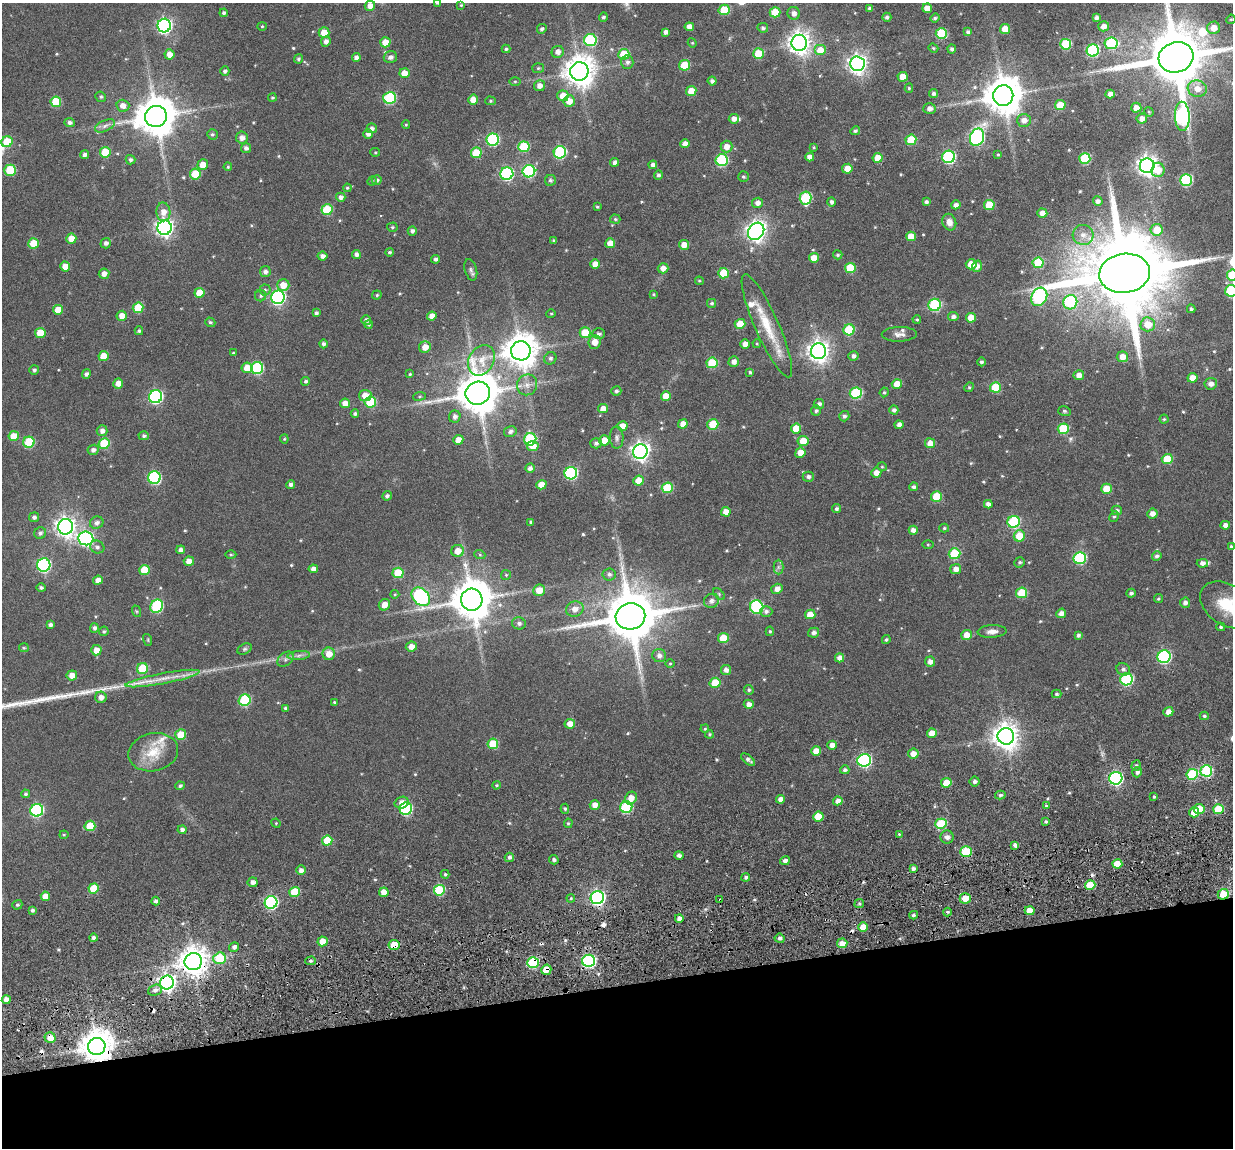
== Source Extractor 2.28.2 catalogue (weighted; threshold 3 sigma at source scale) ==
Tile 14 of 4 x 4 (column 2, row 4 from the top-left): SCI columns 1366-2596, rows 225-1370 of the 5280 x 5236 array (HDU 1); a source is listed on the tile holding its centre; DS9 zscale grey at full resolution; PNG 1235 x 1150 px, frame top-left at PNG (2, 3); each listed source drawn as its Kron ellipse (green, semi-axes under 4 px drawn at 4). Shown black and unused: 14% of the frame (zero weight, under 3 of 6 exposures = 11% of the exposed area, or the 3 px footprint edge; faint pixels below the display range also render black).
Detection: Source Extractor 2.28.2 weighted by HDU 2 'WHT'; one run over the whole footprint, this tile lists its part. Background 0.0889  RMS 0.0097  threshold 0.0396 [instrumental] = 3 sigma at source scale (4.09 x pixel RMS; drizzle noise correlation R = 1.36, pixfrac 0.8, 0.05/0.05 arcsec/px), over >= 5 px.
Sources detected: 552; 2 too faint to see at this stretch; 5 cosmic-ray / hot-pixel residue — neither listed nor drawn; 8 inside a brighter listed object's ellipse — not listed separately; of the other 537, all 500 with FLUX_AUTO >= 0.887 (the completeness limit of this list) listed and drawn (37 fainter detections not listed), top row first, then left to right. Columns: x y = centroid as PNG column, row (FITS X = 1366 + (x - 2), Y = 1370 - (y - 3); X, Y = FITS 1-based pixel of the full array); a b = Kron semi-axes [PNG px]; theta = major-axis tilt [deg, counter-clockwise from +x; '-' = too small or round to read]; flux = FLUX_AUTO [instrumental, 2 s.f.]
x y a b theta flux
437 3 4 3 - 1.8
461 5 4 4 - 1
370 6 5 5 - 5.6
870 8 4 3 - 2.1
927 8 5 4 - 8.9
724 10 5 5 - 23
775 12 5 5 - 20
224 13 4 4 - 1.9
794 13 6 6 - 4.8
603 17 5 4 - 2.1
887 17 4 4 - 2
935 18 5 4 - 1.9
1096 18 4 3 - 2.5
1231 19 5 4 - 0.94
164 26 7 6 - 210
262 26 4 4 - 0.89
1104 26 5 5 - 5.4
689 27 4 4 - 6.2
763 28 5 5 - 2
1214 28 6 6 - 9.8
542 29 5 4 - 2.2
1005 29 5 5 - 14
666 32 4 4 - 3.7
968 32 4 4 - 2.6
324 33 5 5 - 14
941 33 5 5 - 46
590 40 6 6 - 66
326 41 5 5 - 3.6
385 42 5 5 - 13
692 43 5 4 - 0.91
799 43 8 8 - 660
1111 43 6 6 - 64
1066 44 5 5 - 44
933 48 5 4 - 1
506 49 4 4 - 1.4
952 49 4 4 - 2.2
820 50 6 5 - 15
1093 50 6 6 - 81
558 52 6 6 - 4.7
169 54 5 5 - 7.4
624 54 5 5 - 26
758 54 5 5 - 22
390 57 7 6 - 3.5
1176 57 18 15 16 7400
356 58 4 4 - 3.5
298 59 5 4 - 1.8
627 62 7 6 - 2.8
857 64 7 7 - 440
685 65 5 5 - 26
538 68 6 5 - 1.3
225 71 4 4 - 2.2
579 71 9 9 - 1300
404 73 5 5 - 10
902 77 5 5 - 9.9
515 81 6 4 0 0.98
712 81 4 4 - 2.7
539 86 5 5 - 5.3
909 88 4 4 - 1.3
1197 89 9 8 - 9
691 91 5 5 - 15
933 94 5 4 - 2.5
1110 94 4 4 - 5.1
563 96 6 5 - 12
1003 96 10 10 - 2300
101 97 5 5 - 1.5
272 98 4 4 - 1.2
390 98 6 6 - 65
473 100 5 5 - 9.2
490 101 5 4 - 1.1
569 101 6 5 - 8.4
56 102 5 5 - 31
1060 105 5 5 - 16
123 106 6 6 - 6
1136 108 5 5 - 6.2
929 109 6 5 - 4
1149 112 5 4 - 0.89
156 116 11 10 - 2600
1182 116 14 7 -88 160
1142 118 5 5 - 5.3
734 119 5 5 - 4.3
1024 120 7 6 - 5.8
70 122 5 4 - 2.6
406 125 4 4 - 0.92
105 126 10 5 25 3.2
372 128 5 5 - 3
855 131 5 4 - 1.8
212 134 5 5 - 1.6
368 134 5 4 - 3.2
977 137 9 7 68 170
242 138 6 6 - 4.1
493 140 6 6 - 77
911 140 5 5 - 31
7 142 6 5 - 26
685 144 5 4 - 5.2
524 147 5 5 - 41
726 147 6 6 - 6.1
814 147 4 3 - 1
246 148 5 5 - 2.6
105 152 5 5 - 27
375 152 5 4 - 0.94
560 152 6 6 - 85
476 153 5 5 - 26
998 154 3 3 - 0.89
84 155 4 4 - 3.1
810 157 4 4 - 5.5
949 157 6 6 - 100
878 158 5 5 - 13
1085 158 5 5 - 47
130 160 5 5 - 2.1
722 160 6 6 - 71
615 162 4 4 - 3.5
203 165 5 5 - 9.5
653 165 4 4 - 3.7
1147 166 7 7 - 520
228 167 4 4 - 1.3
847 169 5 5 - 11
10 170 5 5 - 34
1158 170 7 6 - 11
529 171 6 6 - 89
195 174 5 5 - 20
507 174 6 6 - 110
658 175 4 4 - 2.1
743 176 5 5 - 1.4
377 180 5 5 - 2.4
550 180 5 5 - 2.2
1186 180 6 6 - 78
372 181 5 4 - 1
347 188 4 3 - 1
341 197 5 4 - 3.6
805 198 6 6 - 54
1098 201 5 4 - 3.5
831 202 4 4 - 2.5
926 202 4 4 - 2.3
758 203 5 5 - 4.5
956 205 5 4 - 3.8
989 205 5 5 - 23
597 207 4 3 - 1.1
327 210 5 5 - 35
163 212 9 7 -87 6.8
1042 213 5 4 - 6.7
615 219 5 4 - 1.3
949 222 8 7 - 5.4
392 227 5 4 - 1.2
165 228 7 7 - 350
1157 230 6 6 - 16
412 231 5 4 - 2.7
756 231 9 7 51 490
1083 235 10 10 - 6.9
911 236 5 5 - 10
71 238 5 5 - 10
554 240 3 3 - 1.3
33 243 5 5 - 17
106 243 5 5 - 3
610 243 5 5 - 11
684 245 5 5 - 8.5
389 252 4 4 - 1.5
356 254 4 4 - 3.3
838 255 4 4 - 1.6
322 256 5 4 - 3.6
814 258 5 4 - 11
436 259 4 4 - 2.4
1038 263 5 5 - 31
595 264 5 4 - 8.1
971 264 5 5 - 13
65 266 5 5 - 9.6
977 266 5 5 - 4.5
663 268 5 5 - 6
850 268 5 5 - 27
471 270 11 6 -74 2.5
265 272 5 5 - 3.2
723 273 5 5 - 25
1125 273 25 19 8 17000
104 274 5 5 - 4.9
1232 275 6 5 - 43
699 281 4 4 - 0.96
283 285 6 6 - 11
265 290 5 5 - 1.7
1231 291 6 6 - 65
200 293 5 5 - 18
654 294 4 3 - 0.97
377 295 4 4 - 1.2
261 296 5 5 - 1.8
278 297 7 6 - 170
1039 297 10 7 61 110
1070 302 7 7 - 70
712 303 4 4 - 1.8
935 305 6 6 - 70
138 308 5 5 - 27
1191 309 4 3 - 1.6
58 310 5 5 - 12
316 313 4 4 - 2.1
551 314 5 4 - 0.96
122 316 5 5 - 8.3
432 316 4 4 - 6.4
953 317 5 4 - 3.3
971 318 5 5 - 12
917 319 4 3 - 1.1
366 320 5 4 - 2.8
210 322 5 4 - 1.4
740 324 5 5 - 14
1148 324 7 7 - 15
369 325 4 4 - 1.2
767 326 56 12 -66 31
849 330 5 5 - 39
139 331 4 4 - 1.7
40 333 5 5 - 16
585 333 5 5 - 19
599 334 6 5 - 2.6
899 334 17 7 1 4.8
595 342 7 6 - 9.5
324 344 4 4 - 2.3
745 344 5 4 - 5.7
757 344 4 4 - 0.97
425 347 6 5 - 8.4
521 351 10 9 - 1600
818 351 8 7 - 590
233 353 3 3 - 1
103 356 5 5 - 13
853 356 5 4 - 2.9
1122 357 5 5 - 7.4
550 358 6 6 - 2.1
481 360 16 12 59 14
734 362 5 5 - 4.3
981 362 4 4 - 1.9
712 363 5 5 - 33
247 368 5 5 - 13
257 368 6 6 - 74
34 370 5 5 - 2
750 372 3 3 - 1.5
86 374 5 4 - 2.5
410 374 4 4 - 0.94
1079 375 5 5 - 6.1
1192 378 5 4 - 9.2
306 381 4 4 - 1.7
118 383 5 5 - 6.4
897 384 5 5 - 11
1211 384 6 6 - 4.8
527 385 10 10 - 6
969 387 5 4 - 1.1
995 387 5 5 - 30
616 391 5 4 - 1.8
884 392 5 4 - 1.1
478 393 12 11 - 3000
856 393 6 5 - 60
365 395 6 5 - 9.8
420 396 6 4 7 1.1
666 396 5 4 - 11
155 397 6 6 - 130
370 402 6 5 - 41
345 403 5 4 - 6.7
819 404 5 5 - 3
603 408 5 4 - 7.3
894 410 4 4 - 2.8
816 411 5 5 - 1.9
1064 411 6 5 - 1.5
355 414 4 4 - 1.9
455 416 6 5 - 3.2
844 416 5 5 - 2.3
1164 419 4 4 - 1.1
683 424 5 4 - 8.6
713 424 5 5 - 24
899 425 4 4 - 3.6
622 426 5 5 - 8.5
796 428 5 5 - 16
1063 429 5 5 - 37
102 431 5 5 - 3.7
510 431 6 5 - 3.1
14 436 5 5 - 14
144 436 5 4 - 1.9
617 438 11 7 -90 3
284 439 4 4 - 0.97
530 439 6 6 - 65
458 440 5 5 - 7.1
604 440 5 5 - 12
803 441 5 5 - 14
29 442 5 5 - 40
596 443 6 5 - 2.5
930 443 5 5 - 7.8
104 444 5 5 - 32
533 446 6 5 - 8.7
93 450 5 5 - 3.1
640 452 7 7 - 380
800 453 5 5 - 8.8
1167 459 5 5 - 24
882 467 5 4 - 0.96
530 468 5 4 - 3.4
571 473 6 6 - 99
876 473 5 5 - 6
808 477 5 5 - 2.6
154 478 6 6 - 100
639 481 5 5 - 12
291 485 4 4 - 2.8
541 485 5 4 - 9.9
914 487 4 4 - 2.6
667 488 5 5 - 37
1107 489 5 5 - 19
387 496 4 4 - 2.4
936 496 5 5 - 23
988 504 4 4 - 3.7
837 509 4 4 - 2.1
1117 510 5 4 - 2.2
726 512 5 4 - 8.5
1152 514 5 5 - 4.7
34 517 5 5 - 2.4
1114 517 5 4 - 1.3
531 522 4 4 - 1.5
1014 522 6 6 - 68
97 523 7 6 - 3.5
1225 525 5 4 - 4.2
65 527 7 7 - 470
944 528 5 4 - 1.2
913 530 4 4 - 4.6
40 533 6 5 - 2.2
1019 536 6 5 - 18
86 538 7 7 - 190
928 544 5 4 - 0.89
97 547 7 6 - 2.6
1231 547 4 4 - 1.6
181 550 4 4 - 3.8
458 551 6 6 - 9.6
231 554 5 3 - 1
955 554 6 5 - 46
480 555 6 3 -20 1.1
1157 556 5 4 - 2.4
1080 558 6 6 - 80
189 561 5 4 - 6.7
1020 562 5 5 - 1.7
1202 563 6 4 4 3.5
44 565 7 6 - 130
778 567 7 5 90 2
313 569 5 4 - 4
956 569 5 5 - 5.6
144 570 5 5 - 20
398 573 5 5 - 27
609 574 6 6 - 2.4
506 575 5 5 - 1.2
98 580 5 4 - 5.3
41 588 4 4 - 2
777 589 6 5 - 4.6
539 590 6 5 - 12
1022 593 5 5 - 35
1131 593 4 4 - 2.2
395 594 4 4 - 0.91
719 594 7 4 -47 1.4
421 597 10 7 -45 160
1158 599 4 4 - 1.2
472 600 11 10 - 2700
711 601 8 6 35 3.6
1185 603 5 5 - 3.2
384 605 6 5 - 7.8
1227 605 29 20 -35 32
157 606 7 6 - 74
757 607 7 6 - 93
575 609 9 7 21 6.1
136 611 6 4 -71 1
766 611 6 5 - 2.5
1061 613 5 4 - 4.9
810 614 5 4 - 11
630 616 15 13 12 5200
519 623 7 6 - 2.7
50 625 4 4 - 2.8
1221 627 4 3 - 1.6
94 628 5 4 - 2.4
104 631 5 4 - 1.3
770 631 5 4 - 1.3
992 631 14 6 3 5.1
814 633 5 5 - 2.9
967 635 5 5 - 8.8
1078 635 4 4 - 2.2
723 638 5 5 - 21
148 640 6 4 -73 0.97
886 640 4 3 - 1.3
411 647 5 5 - 6.8
24 648 5 4 - 0.94
245 649 8 5 27 1.5
96 650 5 5 - 8.7
329 654 6 6 - 8.9
299 655 11 4 6 3.3
659 656 7 6 - 3.7
1164 657 6 6 - 110
839 658 5 4 - 5.3
285 659 9 6 42 2.6
930 662 5 5 - 4.6
670 663 5 3 - 0.89
142 669 6 5 - 33
1123 669 7 6 - 2.5
726 670 5 5 - 4.2
72 675 5 5 - 7.6
163 678 38 5 11 14
1127 679 6 6 - 91
715 683 5 5 - 22
749 690 5 4 - 1.4
1056 694 5 4 - 1.3
101 697 5 5 - 4.8
245 700 6 5 - 61
334 702 4 3 - 0.92
749 704 5 4 - 4.7
285 708 4 3 - 1.7
1168 712 5 4 - 5.4
1204 716 4 4 - 1.5
570 724 5 5 - 7.5
705 729 4 3 - 1.1
932 733 5 4 - 9
709 734 4 3 - 1.1
181 735 5 5 - 19
1006 736 8 8 - 910
493 744 5 5 - 27
832 745 4 4 - 5.9
816 751 5 4 - 9.4
153 752 25 19 12 23
913 754 5 5 - 6.8
748 760 8 4 -39 3
864 760 7 6 - 140
1136 765 5 4 - 1.4
845 770 4 4 - 2.3
1206 771 6 5 - 69
1137 772 5 5 - 3.1
1192 774 6 5 - 54
1116 778 6 6 - 160
975 782 5 5 - 2.6
946 783 5 4 - 13
497 785 4 3 - 1.2
180 786 4 4 - 1.7
25 794 4 4 - 1.7
1000 795 5 4 - 1.8
1154 797 4 3 - 1.4
631 798 7 5 56 7.3
781 799 4 4 - 5.3
838 801 5 4 - 5.6
402 803 7 5 18 6.5
595 805 5 5 - 6.4
1046 806 4 4 - 1.2
626 807 6 6 - 72
406 809 6 6 - 94
565 809 5 4 - 1.6
1199 809 5 5 - 21
1218 809 5 5 - 30
37 810 6 6 - 110
1194 812 5 5 - 12
818 817 5 5 - 18
1046 821 3 3 - 1.4
276 823 5 4 - 1
568 823 5 4 - 1.1
941 824 5 5 - 43
90 826 5 5 - 21
182 830 4 4 - 2.6
899 834 3 3 - 0.92
64 835 4 4 - 1
947 837 6 6 - 3.4
327 841 5 5 - 21
1015 845 4 4 - 3.1
966 852 5 5 - 43
679 855 4 4 - 3
509 857 5 4 - 2.3
554 860 5 4 - 1.8
785 861 5 4 - 3.1
1117 864 5 4 - 12
913 868 4 4 - 2.6
301 870 5 4 - 3.7
445 874 4 4 - 1.3
746 877 4 3 - 2
253 882 5 5 - 3.7
1090 885 5 4 - 19
94 888 5 5 - 24
439 890 5 5 - 44
295 892 5 5 - 29
384 892 5 4 - 8
1223 894 5 5 - 20
45 896 4 4 - 8.5
571 898 4 3 - 0.98
597 898 7 6 - 220
965 898 5 5 - 14
720 900 3 2 - 14
156 901 4 4 - 2.5
271 902 6 6 - 120
859 904 5 4 - 1.5
17 905 5 4 - 1.6
32 910 4 4 - 2.1
1030 911 5 4 - 10
947 912 4 4 - 1.1
914 915 4 3 - 1.9
679 918 4 4 - 4.7
863 927 5 4 - 12
93 938 4 4 - 2.4
780 938 5 4 - 2.2
322 941 5 5 - 9.4
842 943 5 5 - 6.6
394 945 5 5 - 22
234 947 5 4 - 3
220 958 6 5 - 34
310 961 5 4 - 1.7
589 961 6 6 - 130
193 962 9 8 - 1100
533 963 6 5 - 54
546 970 5 5 - 11
167 983 7 7 - 340
155 990 7 5 19 3.1
6 1000 4 4 - 5.8
50 1038 5 5 - 9.2
97 1046 9 8 - 1600
Overlapping masked pixels (flux is a lower limit): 12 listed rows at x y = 966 852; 1223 894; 965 898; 720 900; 842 943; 394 945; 193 962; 533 963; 546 970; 167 983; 50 1038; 97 1046
Isophote crosses this tile's border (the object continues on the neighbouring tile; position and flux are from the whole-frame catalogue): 7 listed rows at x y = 437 3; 1176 57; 7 142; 1232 275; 1231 291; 1231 547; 1227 605